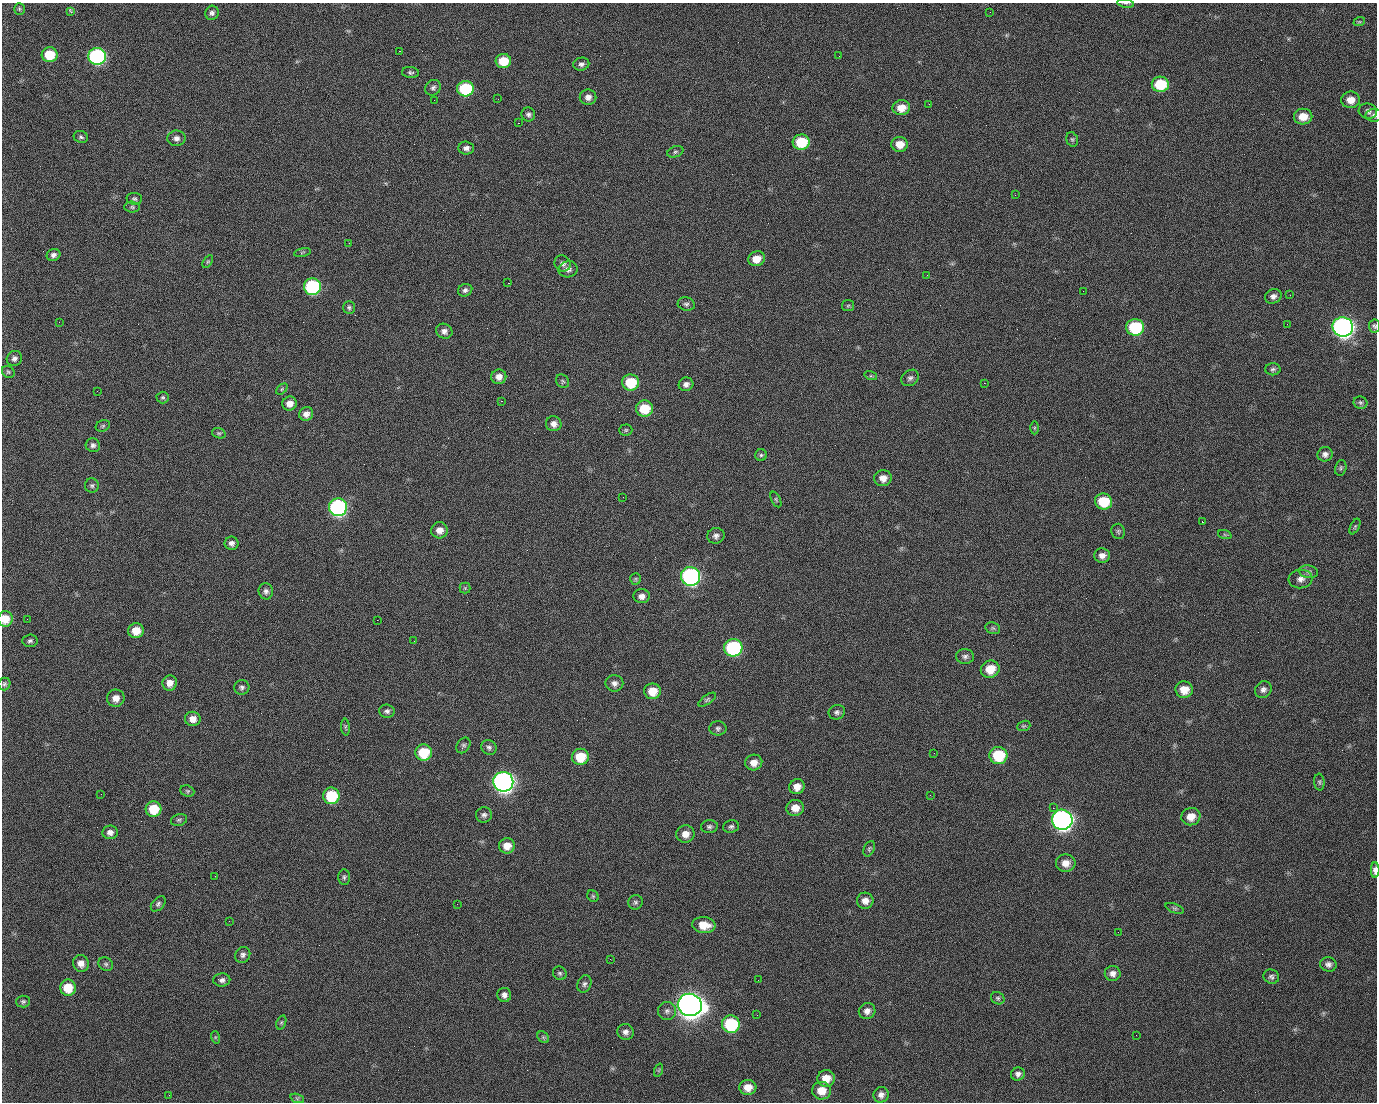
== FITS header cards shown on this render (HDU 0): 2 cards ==
NAXIS1  =                 1375 / length of data axis 1
NAXIS2  =                 1100 / length of data axis 2

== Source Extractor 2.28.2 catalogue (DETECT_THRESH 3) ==
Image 1375 x 1100 px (HDU 0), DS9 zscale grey, 1 PNG px = 1 image px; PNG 1379 x 1104 px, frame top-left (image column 1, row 1100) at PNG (2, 3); each listed source drawn as its Kron ellipse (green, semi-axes under 4 px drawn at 4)
Background 1550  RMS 34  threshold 103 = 3 sigma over >= 5 px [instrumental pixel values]
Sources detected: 206; all 206 listed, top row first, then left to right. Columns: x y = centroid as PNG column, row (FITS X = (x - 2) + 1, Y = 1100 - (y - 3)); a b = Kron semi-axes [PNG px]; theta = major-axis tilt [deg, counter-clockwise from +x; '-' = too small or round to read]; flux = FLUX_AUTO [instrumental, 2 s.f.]
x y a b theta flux
1126 3 8 4 -9 3.6e+03
19 9 6 5 - 3.5e+03
71 12 4 3 - 6.4e+03
990 12 2 2 - 2.0e+03
212 13 7 6 - 7.8e+03
1359 22 6 3 18 2.8e+03
399 51 2 2 - 2.6e+04
50 55 8 7 - 6.6e+04
97 56 9 8 - 4.4e+05
839 56 2 2 - 9.9e+02
503 61 7 7 - 5.2e+04
581 64 8 6 12 7.1e+03
410 73 8 5 -6 5.4e+03
1160 84 8 7 - 9.3e+04
433 88 8 7 - 7.2e+03
465 89 8 7 - 1.5e+05
588 97 8 7 - 1.3e+04
498 99 2 2 - 1.6e+03
434 100 2 2 - 5.1e+03
1351 100 9 8 - 2.4e+04
929 104 2 2 - 1.2e+03
901 108 9 7 9 3.2e+04
1368 111 9 7 -15 9.9e+03
528 114 7 7 - 6.3e+03
1374 115 8 6 2 6.0e+03
1303 117 9 8 - 3.3e+04
518 123 2 2 - 3.8e+04
81 137 7 6 - 4.9e+03
176 138 9 7 1 1.0e+04
1072 139 7 5 -73 4.4e+03
801 142 8 7 - 8.3e+04
900 144 8 7 - 2.8e+04
466 148 8 6 -3 9.6e+03
675 152 8 5 19 5.1e+03
1015 195 2 2 - 7.6e+03
134 199 8 6 -4 5.2e+03
132 207 8 5 -2 4.6e+03
349 243 2 2 - 9.1e+02
302 252 8 3 14 2.9e+03
53 255 7 6 - 8.0e+03
756 259 8 7 - 2.9e+04
208 261 7 4 58 3.2e+03
563 263 8 7 - 8.8e+03
568 269 9 8 - 1.1e+04
927 275 2 2 - 1.1e+03
508 283 2 2 - 5.7e+04
312 287 8 8 - 2.8e+05
465 290 7 6 - 6.9e+03
1083 291 2 2 - 3.7e+03
1290 295 2 2 - 2.7e+03
1273 296 8 7 - 1.0e+04
686 304 8 6 -14 6.3e+03
848 306 6 5 - 3.7e+03
349 308 6 5 - 4.6e+03
59 322 2 2 - 1.4e+03
1287 324 2 2 - 1.5e+03
1374 326 7 5 -83 4.5e+03
1135 327 9 8 - 1.6e+05
1343 327 10 9 - 1.3e+06
444 331 8 7 - 1.0e+04
14 358 8 7 - 8.3e+03
1273 369 8 6 -1 5.8e+03
8 372 7 5 -37 4.0e+03
871 376 6 4 -17 4.0e+03
499 377 7 7 - 1.5e+04
910 378 9 7 38 7.3e+03
563 381 7 6 - 4.6e+03
631 382 8 8 - 8.3e+04
984 383 2 2 - 2.4e+04
686 384 7 6 - 9.3e+03
282 389 7 4 45 3.6e+03
97 391 2 2 - 1.4e+03
163 397 6 6 - 4.0e+03
501 401 3 2 - 5.9e+04
289 403 7 7 - 1.7e+04
1360 403 7 6 - 4.3e+03
644 409 8 8 - 6.2e+04
306 414 7 6 - 1.3e+04
554 424 8 7 - 1.4e+04
103 426 7 5 22 4.1e+03
1034 428 6 4 89 2.8e+03
626 430 6 5 - 3.9e+03
219 433 7 5 -19 4.5e+03
93 445 7 7 - 7.5e+03
1325 454 7 7 - 9.2e+03
761 455 6 6 - 4.6e+03
1341 468 8 5 75 4.2e+03
883 478 9 8 - 1.9e+04
92 486 7 7 - 5.2e+03
623 497 2 2 - 3.4e+03
776 500 8 4 -64 3.8e+03
1104 501 8 8 - 7.9e+04
338 507 9 9 - 5.0e+05
1202 522 3 2 - 2.6e+03
1355 526 8 4 63 3.9e+03
439 530 8 8 - 1.8e+04
1118 531 7 6 - 4.9e+03
1225 535 7 4 -19 3.4e+03
716 536 9 7 12 9.3e+03
232 543 7 6 - 9.8e+03
1102 556 8 7 - 1.3e+04
1308 572 9 6 -10 7.0e+03
690 576 9 9 - 5.9e+05
635 579 6 5 - 3.3e+03
1300 579 12 9 6 1.4e+04
465 588 5 5 - 3.7e+03
266 591 8 7 - 8.4e+03
642 596 8 7 - 1.2e+04
5 619 8 7 - 3.7e+04
27 619 2 2 - 2.0e+03
377 620 2 2 - 1.3e+04
993 628 8 5 -20 4.6e+03
136 631 8 7 - 3.6e+04
30 641 7 6 - 5.8e+03
414 641 2 2 - 1.0e+03
733 648 9 8 - 2.8e+05
965 656 9 7 -3 7.9e+03
990 669 9 8 - 4.1e+04
170 683 7 7 - 1.7e+04
614 683 9 8 - 1.1e+04
4 684 6 6 - 4.4e+03
242 687 7 7 - 6.7e+03
1184 690 8 8 - 3.4e+04
1263 690 9 7 43 1.0e+04
652 691 8 8 - 4.0e+04
116 698 9 8 - 1.9e+04
707 700 10 4 35 4.3e+03
387 711 8 6 -6 6.7e+03
837 712 8 7 - 7.0e+03
193 719 8 7 - 1.9e+04
1024 726 7 5 19 3.8e+03
345 727 8 4 -85 4.0e+03
718 728 8 7 - 6.6e+03
463 745 8 6 55 5.5e+03
489 747 8 7 - 7.1e+03
424 752 8 8 - 8.4e+04
934 753 3 2 - 2.1e+03
998 756 9 8 - 1.0e+05
580 757 8 8 - 6.2e+04
754 763 8 8 - 1.9e+04
503 782 10 10 - 1.3e+06
1319 782 8 5 -86 4.5e+03
797 787 8 7 - 2.1e+04
187 791 7 5 -21 4.5e+03
101 794 2 2 - 2.7e+03
930 795 2 2 - 9.5e+03
331 796 8 8 - 1.2e+05
795 808 9 8 - 2.5e+04
1053 808 2 2 - 1.8e+04
153 809 8 8 - 6.4e+04
484 815 8 7 - 7.9e+03
1191 817 9 8 - 2.7e+04
179 820 8 5 14 5.1e+03
1062 820 10 10 - 1.3e+06
709 827 8 6 5 6.3e+03
731 827 8 6 13 6.0e+03
110 832 7 7 - 1.1e+04
685 834 9 8 - 2.0e+04
507 846 8 7 - 2.4e+04
869 849 8 5 66 4.3e+03
1066 863 9 8 - 2.2e+04
1375 870 8 4 -90 1.3e+04
215 876 2 2 - 9.1e+02
344 877 8 6 88 5.1e+03
593 896 6 5 - 3.8e+03
865 901 8 8 - 1.7e+04
635 902 7 7 - 5.8e+03
158 904 9 6 47 6.0e+03
457 904 3 2 - 2.0e+03
1175 908 9 4 -21 4.7e+03
229 921 2 2 - 1.1e+03
704 925 11 8 -5 3.7e+04
1118 932 2 2 - 2.9e+03
243 955 8 7 - 8.0e+03
610 959 3 2 - 3.3e+03
81 963 8 7 - 1.6e+04
106 964 7 6 - 5.2e+03
1328 964 8 7 - 9.2e+03
560 973 7 6 - 5.0e+03
1113 973 8 7 - 1.1e+04
1271 977 8 7 - 6.9e+03
222 980 8 6 2 8.4e+03
758 980 2 2 - 1.9e+03
584 984 9 6 70 6.9e+03
68 988 8 8 - 5.2e+04
504 995 7 7 - 1.0e+04
998 998 7 6 - 4.6e+03
23 1001 7 6 - 4.9e+03
690 1005 12 11 - 3.2e+06
667 1011 9 9 - 9.6e+03
867 1011 8 8 - 1.2e+04
757 1015 2 2 - 1.7e+03
281 1022 7 4 70 3.7e+03
731 1024 9 8 - 1.6e+05
626 1032 8 8 - 1.1e+04
1136 1035 2 2 - 1.0e+03
215 1037 6 4 -72 3.1e+03
543 1037 6 5 - 4.1e+03
659 1070 7 4 71 3.4e+03
1018 1074 7 6 - 8.7e+03
826 1078 9 8 - 3.2e+04
748 1087 8 7 - 2.6e+04
821 1091 9 9 - 3.2e+04
169 1095 2 2 - 6.8e+03
881 1095 8 7 - 1.1e+04
297 1098 7 4 -19 4.1e+03
At the frame edge (FLAGS 8, measured only in part): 5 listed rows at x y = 1126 3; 1374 115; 1374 326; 5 619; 1375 870